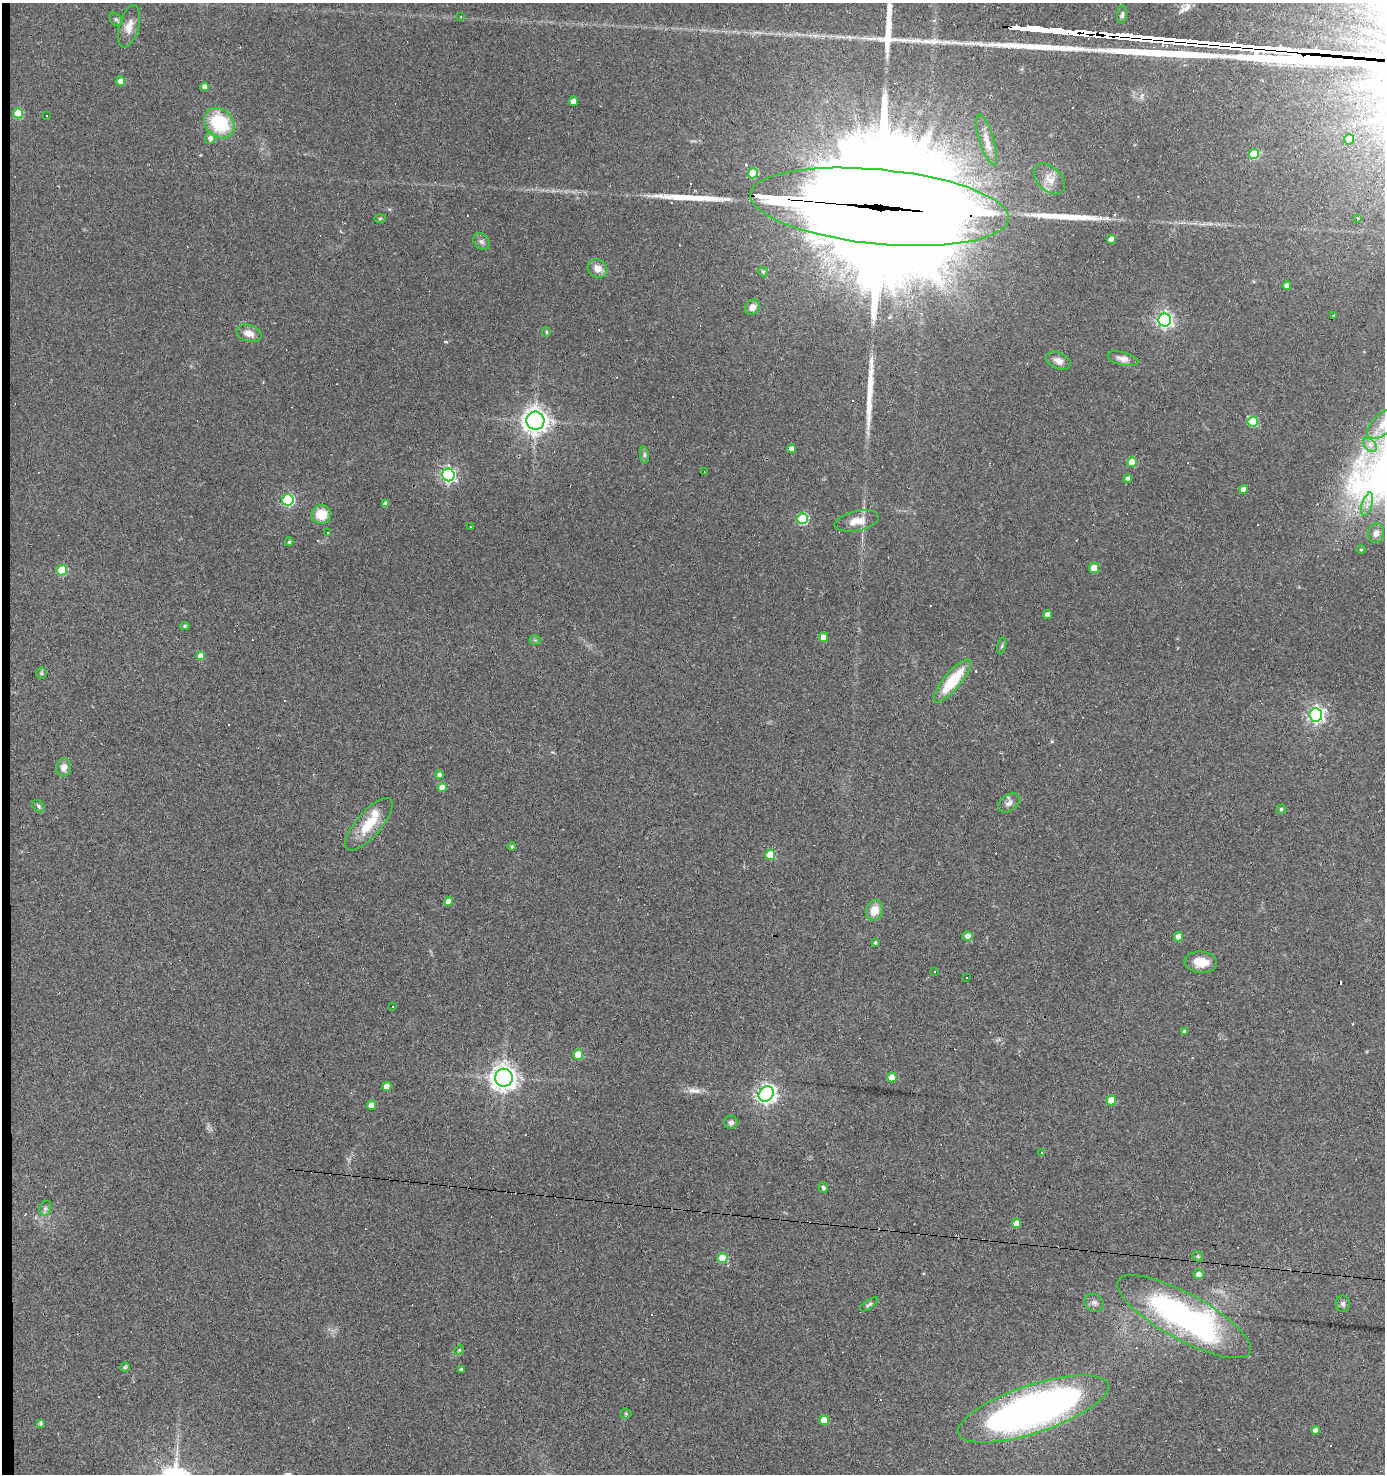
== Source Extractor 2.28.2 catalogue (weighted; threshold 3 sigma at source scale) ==
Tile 4 of 3 x 3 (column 1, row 2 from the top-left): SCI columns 188-1570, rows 1472-2943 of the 4433 x 4414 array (HDU 1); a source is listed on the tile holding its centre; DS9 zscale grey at full resolution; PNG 1387 x 1476 px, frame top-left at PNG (2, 3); each listed source drawn as its Kron ellipse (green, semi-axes under 4 px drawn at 4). Shown black and unused: <1% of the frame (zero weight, under 2 of 3 exposures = <1% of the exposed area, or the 3 px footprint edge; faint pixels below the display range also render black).
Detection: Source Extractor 2.28.2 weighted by HDU 2 'WHT'; one run over the whole footprint, this tile lists its part. Background 0.11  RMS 0.008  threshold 0.0362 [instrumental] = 3 sigma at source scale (4.5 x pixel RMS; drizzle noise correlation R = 1.50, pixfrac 1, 0.05/0.05 arcsec/px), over >= 5 px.
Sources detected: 143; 23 cosmic-ray / hot-pixel residue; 8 long thin detections or spike segments (spike, bleed or trail) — neither listed nor drawn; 2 inside a brighter listed object's ellipse — not listed separately; the other 110 listed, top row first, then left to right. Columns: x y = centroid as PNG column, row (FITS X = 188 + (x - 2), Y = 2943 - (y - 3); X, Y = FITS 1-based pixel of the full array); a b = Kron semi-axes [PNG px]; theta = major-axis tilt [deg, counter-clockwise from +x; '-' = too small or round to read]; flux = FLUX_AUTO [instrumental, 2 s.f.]
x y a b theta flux
1122 15 9 5 84 2.1
461 17 4 4 - 0.91
116 19 8 5 -47 1.7
129 26 22 9 74 8.2
121 81 4 4 - 10
205 87 4 4 - 4
573 101 4 4 - 8.3
18 113 5 5 - 31
47 116 2 2 - 0.69
219 123 17 13 -48 45
210 138 5 5 - 3.5
1349 139 5 5 - 18
987 140 26 7 -73 7.7
1254 154 5 5 - 34
753 173 5 5 - 25
1049 179 18 12 -44 9
879 207 130 37 -5 58000
380 218 6 4 2 0.92
1358 219 3 3 - 2.1
1111 239 4 4 - 6
481 242 9 7 -43 2.6
598 268 10 9 - 7.2
763 272 5 4 - 1.1
1287 286 4 4 - 5
752 307 8 7 - 5
1333 315 3 3 - 1.4
1165 320 6 6 - 230
546 332 5 4 - 0.97
249 333 13 8 -18 7
1123 359 16 6 -14 5.2
1058 361 13 8 -25 5.3
535 421 9 9 - 640
1253 422 5 5 - 38
1383 424 20 10 42 13
1370 445 8 5 -45 3.2
792 449 4 4 - 5.1
644 455 8 4 -82 1.7
1132 462 5 5 - 18
704 472 2 2 - 0.56
448 475 6 6 - 200
1128 478 4 4 - 2.5
1244 489 4 4 - 5.5
288 500 6 5 - 93
386 504 4 4 - 3
1367 504 12 5 73 4.4
321 514 10 9 - 17
803 519 5 5 - 60
857 521 22 10 12 11
470 527 2 2 - 0.5
328 532 3 3 - 5.2
1376 533 10 8 73 4.3
289 542 4 3 - 1.2
1361 549 4 3 - 0.82
1094 568 5 5 - 9.5
62 570 5 5 - 36
1047 615 4 4 - 4.8
185 626 4 4 - 1.1
823 637 5 4 - 10
535 640 5 5 - 1.2
1002 646 8 3 77 1.4
200 656 4 4 - 14
41 673 5 5 - 1.3
952 681 27 8 50 35
1316 715 6 6 - 250
64 767 9 7 81 5.5
439 775 4 4 - 2.4
442 788 4 4 - 7.8
1009 803 12 8 37 3.9
39 806 7 5 -44 1.5
1281 809 5 4 - 1.4
369 824 33 12 49 23
512 847 4 4 - 1.4
770 855 5 5 - 26
449 902 4 4 - 8.2
874 910 10 8 69 11
967 936 5 4 - 5
1179 937 5 4 - 9.6
875 943 3 3 - 1.3
1201 962 16 10 -5 12
935 972 3 2 - 0.63
966 978 2 2 - 0.6
393 1006 3 2 - 1.2
1184 1032 4 4 - 1.9
578 1055 5 5 - 22
892 1077 5 4 - 15
504 1078 9 8 - 660
387 1086 5 4 - 11
766 1094 8 7 - 390
1111 1100 5 5 - 19
372 1105 4 4 - 10
731 1122 7 6 - 2.7
1041 1152 3 3 - 0.79
823 1188 5 4 - 1.3
45 1208 8 6 68 2
1016 1223 5 4 - 5.4
1198 1256 6 5 - 1.1
722 1258 5 5 - 31
1199 1274 5 5 - 4.9
1094 1303 10 8 -32 3.3
869 1304 10 4 34 1.7
1343 1304 8 7 - 2.2
1184 1317 75 23 -29 240
459 1350 5 4 - 0.95
125 1367 5 4 - 1.1
461 1370 4 3 - 1.3
1033 1409 79 24 18 450
626 1414 5 5 - 1.1
824 1420 5 4 - 14
41 1423 4 3 - 1.6
1316 1430 4 4 - 4.5
Overlapping masked pixels (flux is a lower limit): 1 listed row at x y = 879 207
Isophote crosses this tile's border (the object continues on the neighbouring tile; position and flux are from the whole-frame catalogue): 1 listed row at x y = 1383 424